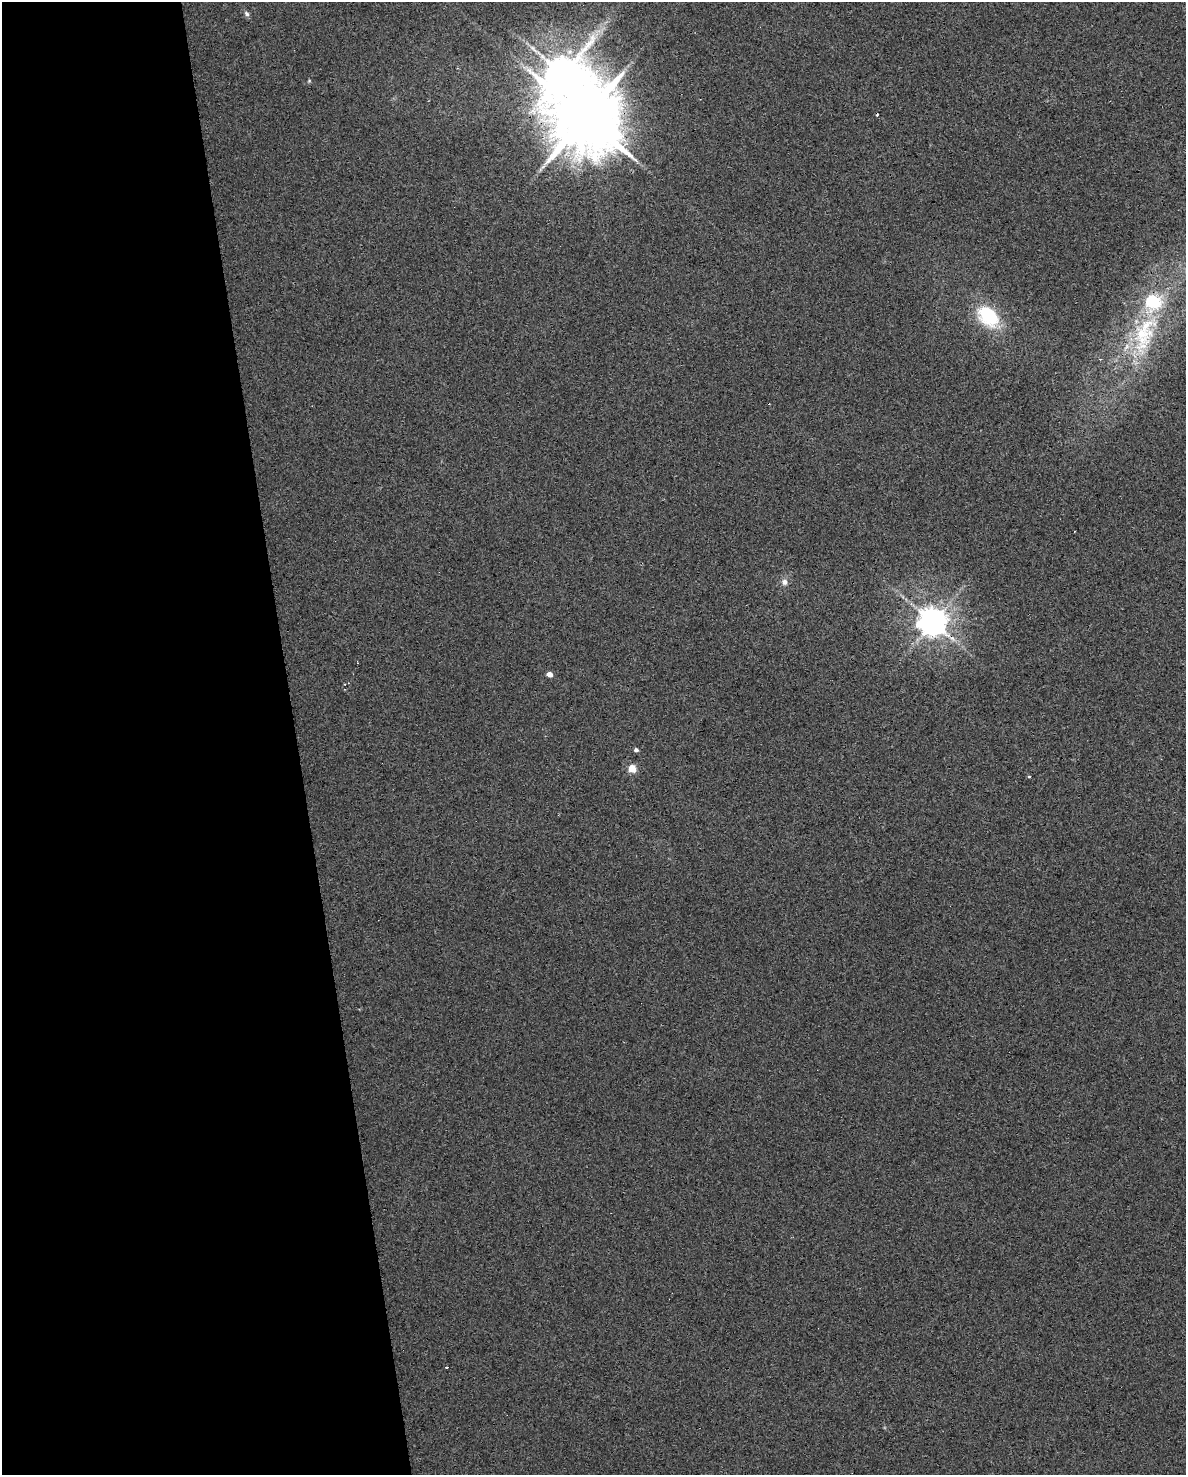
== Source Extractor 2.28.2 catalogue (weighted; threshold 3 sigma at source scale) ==
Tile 5 of 4 x 3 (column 1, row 2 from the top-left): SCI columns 38-1221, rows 1536-3008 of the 4772 x 4534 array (HDU 1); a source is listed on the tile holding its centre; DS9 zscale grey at full resolution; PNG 1188 x 1477 px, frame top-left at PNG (2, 2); no overlay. Shown black and unused: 25% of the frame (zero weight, under 2 of 3 exposures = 3% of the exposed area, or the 3 px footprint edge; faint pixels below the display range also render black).
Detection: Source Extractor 2.28.2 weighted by HDU 2 'WHT'; one run over the whole footprint, this tile lists its part. Background 0.0301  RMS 0.013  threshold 0.0601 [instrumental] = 3 sigma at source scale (4.5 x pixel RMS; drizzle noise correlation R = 1.50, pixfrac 1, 0.0396/0.0396 arcsec/px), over >= 5 px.
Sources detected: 18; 1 inside a brighter object's white glare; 4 cosmic-ray / hot-pixel residue — not listed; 1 inside a brighter listed object's ellipse — not listed separately; the other 12 listed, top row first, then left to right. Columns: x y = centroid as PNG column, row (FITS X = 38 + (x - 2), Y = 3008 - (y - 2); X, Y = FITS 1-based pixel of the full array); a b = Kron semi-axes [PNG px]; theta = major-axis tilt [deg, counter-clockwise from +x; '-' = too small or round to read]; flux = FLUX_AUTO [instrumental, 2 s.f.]
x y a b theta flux
247 14 8 6 -56 3.5
309 81 5 4 - 1.5
584 117 19 18 - 14000
988 315 24 16 -44 88
1144 334 70 30 71 150
1100 359 3 3 - 1.4
784 582 9 8 - 6.2
933 622 9 8 - 2100
550 674 5 4 - 9.4
636 750 5 4 - 3.5
632 769 5 5 - 39
446 1367 3 2 - 2.3
Overlapping masked pixels (flux is a lower limit): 2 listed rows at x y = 584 117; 933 622